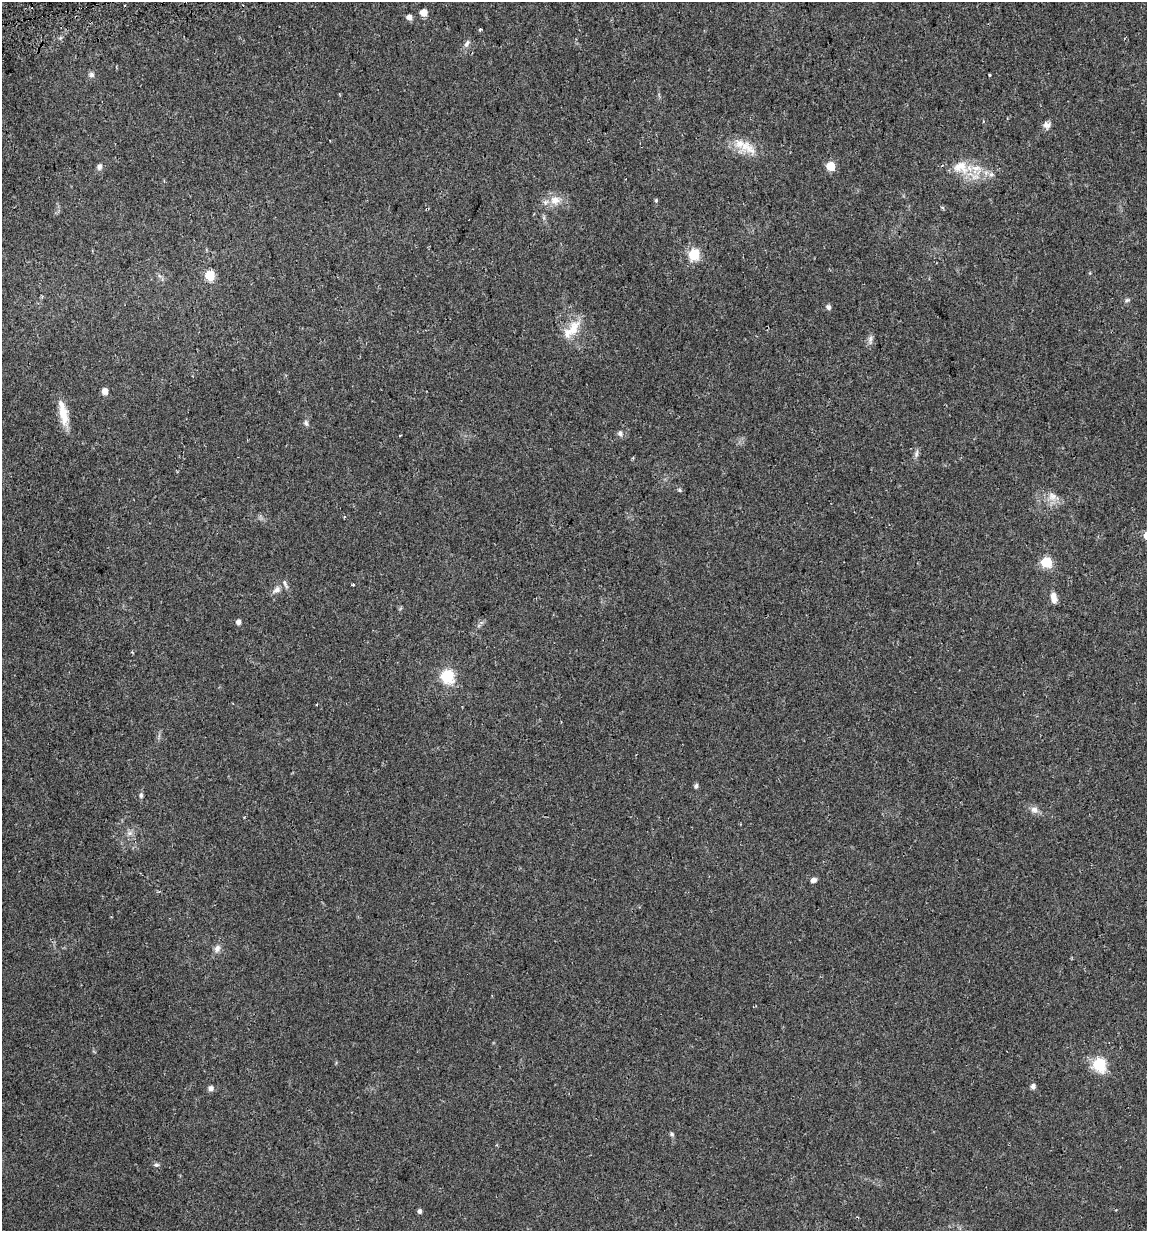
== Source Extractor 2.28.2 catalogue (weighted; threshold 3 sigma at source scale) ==
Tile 11 of 4 x 4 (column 3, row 3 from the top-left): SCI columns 2328-3472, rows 1262-2490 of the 4700 x 4980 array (HDU 1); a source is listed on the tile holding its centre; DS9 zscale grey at full resolution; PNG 1149 x 1233 px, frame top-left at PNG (2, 2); no overlay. Shown black and unused: <1% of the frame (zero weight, under 2 of 3 exposures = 2% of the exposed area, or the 3 px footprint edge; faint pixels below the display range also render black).
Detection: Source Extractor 2.28.2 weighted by HDU 2 'WHT'; one run over the whole footprint, this tile lists its part. Background 0.0534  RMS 0.0079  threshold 0.0354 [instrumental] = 3 sigma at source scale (4.5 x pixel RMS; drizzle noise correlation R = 1.50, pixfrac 1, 0.0396/0.0396 arcsec/px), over >= 5 px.
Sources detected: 52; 4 inside a brighter listed object's ellipse — not listed separately; the other 48 listed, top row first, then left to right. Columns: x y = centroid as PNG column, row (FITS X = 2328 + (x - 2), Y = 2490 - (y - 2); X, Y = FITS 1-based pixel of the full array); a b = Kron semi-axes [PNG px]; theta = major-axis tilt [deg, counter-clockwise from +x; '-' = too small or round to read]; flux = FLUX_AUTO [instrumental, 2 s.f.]
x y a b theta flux
423 13 5 5 - 10
409 17 5 5 - 4.8
480 29 4 3 - 1.2
467 43 11 6 63 3
91 75 8 7 - 2.6
989 75 3 3 - 1.3
1047 125 10 9 - 3.8
748 148 29 18 -20 16
830 166 5 5 - 24
99 167 9 6 72 2.7
961 167 26 19 -14 21
991 174 8 6 -42 2.7
555 200 16 12 4 10
656 200 5 4 - 1.2
942 207 6 3 -19 0.95
544 218 7 4 -72 1.5
694 254 6 6 - 67
210 275 6 5 - 38
1127 300 8 5 21 1.7
828 307 6 5 - 2.6
573 329 28 14 61 16
870 340 14 6 -89 3.2
105 391 5 5 - 6.9
63 413 33 9 -78 14
306 423 8 6 -78 2
620 433 7 7 - 2.6
916 454 11 6 77 2.6
679 490 7 4 -28 1.3
1053 497 19 11 -22 8.5
1046 562 6 6 - 57
353 584 3 3 - 2
276 590 13 7 36 4.1
1054 598 13 7 -78 5.6
238 622 5 5 - 3.5
447 676 6 6 - 100
317 704 3 2 - 0.72
696 786 5 5 - 2.1
141 795 6 5 - 1.9
1034 810 11 9 -21 4.4
130 833 9 7 15 3.1
813 880 7 5 21 3.2
217 949 11 8 66 3.9
1099 1065 6 6 - 100
1033 1086 5 5 - 3.4
211 1088 8 7 - 2.6
672 1134 6 6 - 1.4
156 1165 8 5 8 1.7
419 1211 4 4 - 2.6